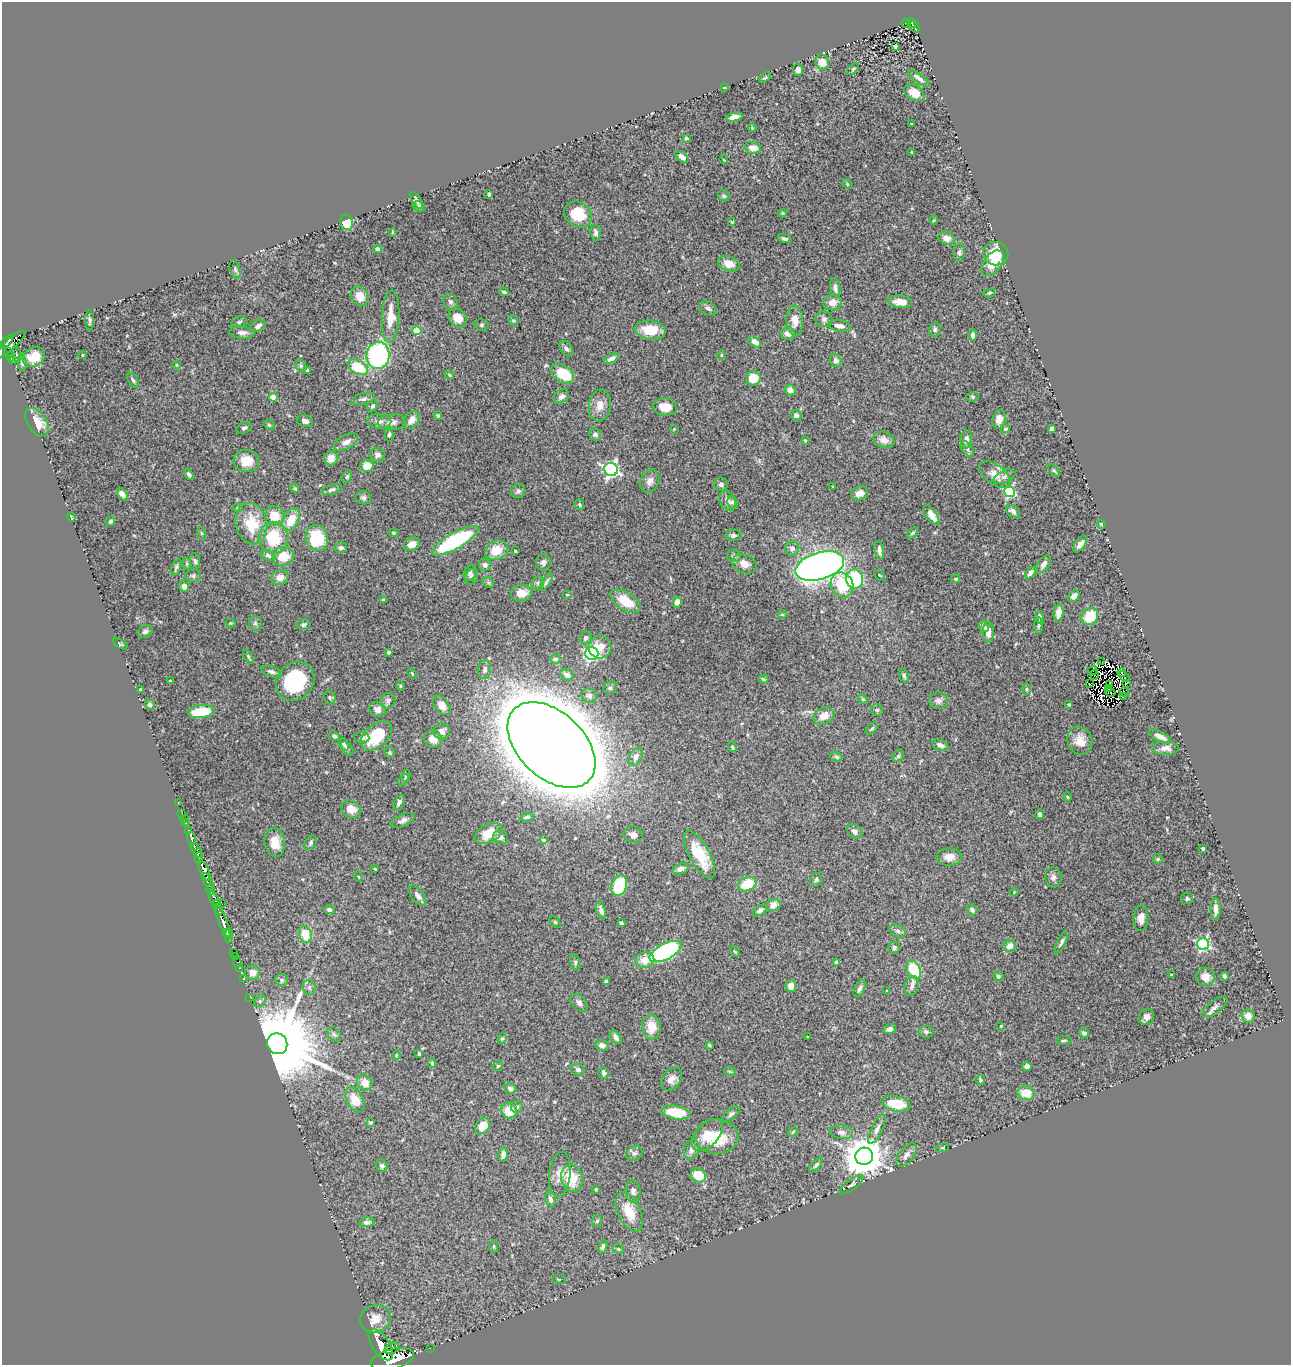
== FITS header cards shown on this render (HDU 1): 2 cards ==
NAXIS1  =                 1289
NAXIS2  =                 1363

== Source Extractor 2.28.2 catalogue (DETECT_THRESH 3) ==
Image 1289 x 1363 px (HDU 1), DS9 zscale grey, 1 PNG px = 1 image px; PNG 1293 x 1367 px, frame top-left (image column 1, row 1363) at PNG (2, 2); each listed source drawn as its Kron ellipse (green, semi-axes under 4 px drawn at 4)
Background 2.01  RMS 0.038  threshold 0.114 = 3 sigma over >= 5 px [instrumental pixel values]
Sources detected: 425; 5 with non-positive FLUX_AUTO (blend fragments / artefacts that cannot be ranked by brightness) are neither listed nor drawn; the other 420 listed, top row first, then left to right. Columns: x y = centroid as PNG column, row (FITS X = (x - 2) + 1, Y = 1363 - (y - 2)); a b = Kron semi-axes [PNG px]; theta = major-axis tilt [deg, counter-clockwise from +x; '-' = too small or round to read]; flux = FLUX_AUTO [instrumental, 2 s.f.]
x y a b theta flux
906 23 4 3 - 69
912 23 5 4 - 180
915 26 6 3 -67 180
895 47 4 3 - 3.5
822 62 8 7 - 28
853 69 7 4 46 3.6
798 70 5 5 - 8.7
765 78 7 4 32 3.6
919 78 12 4 -36 11
724 87 4 2 - 1.7
914 93 11 7 -30 33
734 117 8 4 13 12
912 124 3 2 - 1.8
752 128 4 4 - 2.5
686 138 3 3 - 3.6
753 148 8 5 -13 23
912 152 4 3 - 2.5
682 157 8 4 -37 14
724 160 4 2 - 1.6
847 184 5 4 - 2.7
489 194 3 3 - 4.3
724 196 6 5 - 5.1
417 201 10 4 -58 7.9
419 207 6 5 - 6.2
783 213 4 3 - 3.3
578 214 14 12 -36 72
934 220 5 4 - 2.8
346 222 8 6 -75 86
732 222 4 3 - 2.6
392 232 4 2 - 2
595 232 8 5 -81 7.2
946 238 8 6 -18 18
784 239 7 4 -16 5.6
377 249 4 4 - 8.7
959 252 9 5 86 6.3
996 254 13 11 -19 72
992 263 14 9 53 33
729 264 11 7 -19 23
235 269 9 5 -75 5.2
835 287 9 5 -81 10
504 292 5 3 - 3.8
989 293 6 4 16 3.4
360 296 10 8 -58 32
450 302 8 7 - 7.5
900 302 12 6 -8 25
832 303 9 7 10 21
708 308 9 6 -24 8.4
391 316 26 8 87 50
458 318 11 8 -52 33
824 319 8 8 - 9.5
90 320 10 4 -89 5.8
795 320 15 8 -86 26
513 321 5 4 - 4.1
239 322 8 5 13 5.2
482 325 7 5 -15 4.8
258 326 8 5 31 10
839 326 11 5 -9 15
935 329 7 5 82 5.1
650 330 15 9 -8 63
417 331 5 4 - 63
242 333 13 6 -6 13
788 334 7 6 - 17
973 335 6 4 89 9
7 342 8 4 46 1800
755 342 7 4 -35 20
10 345 20 5 42 1600
566 349 9 5 -57 7.9
9 352 3 3 - 220
16 354 8 2 -79 2.1
82 355 4 3 - 2
378 355 13 11 87 380
721 355 5 3 - 2.1
11 357 5 3 - 400
34 357 12 9 30 35
611 359 8 4 27 11
13 361 3 3 - 230
836 361 7 5 -63 8.1
22 362 9 4 -85 5.6
177 365 4 3 - 1.9
301 365 6 5 - 4.1
358 367 11 7 -29 87
307 370 3 3 - 2.8
563 374 13 8 -34 93
449 375 5 4 - 2.9
753 378 7 7 - 52
133 380 8 4 -57 5.1
790 390 5 5 - 15
273 397 4 4 - 36
561 397 8 6 38 12
973 397 6 4 -2 3.5
363 399 12 5 12 8.4
600 405 16 11 82 27
372 406 6 5 - 5.1
665 407 12 8 -4 34
438 415 4 4 - 4.3
796 415 5 5 - 11
999 419 9 6 79 17
412 420 10 7 57 19
305 421 8 5 -13 9.3
379 421 12 7 -2 13
37 422 16 9 -54 47
392 422 14 8 4 16
269 425 6 4 -42 3.8
244 428 8 5 27 7
674 429 4 4 - 1.9
1005 429 5 4 - 4
1051 429 4 3 - 5.7
389 435 7 4 87 5.1
595 435 6 5 - 7.9
966 439 9 6 88 12
884 440 10 8 -24 17
805 441 3 3 - 2.4
346 442 13 7 29 18
967 449 9 5 -54 6.6
378 455 7 7 - 11
331 458 7 6 - 24
246 461 13 11 -5 41
367 466 6 6 - 32
611 470 7 6 - 740
1054 470 7 4 -47 3.8
189 474 6 4 -57 5.6
995 474 18 9 -37 28
1005 476 12 6 27 9.4
347 477 7 4 63 3.8
650 481 12 9 64 15
721 484 7 6 - 7.9
833 486 4 2 - 1.6
295 488 5 4 - 3.2
332 489 10 5 19 7.3
518 491 7 7 - 8.8
1010 492 5 5 - 300
860 493 8 6 20 19
122 494 7 4 -52 16
363 498 7 6 - 6.5
728 501 10 7 -63 21
733 502 6 5 - 5.6
579 505 5 4 - 3.5
238 508 5 3 - 3.2
1013 511 8 5 -36 9.8
932 515 12 5 -56 27
274 516 10 9 - 43
71 517 5 2 - 2.9
291 520 12 7 62 47
110 521 5 4 - 5.4
251 524 21 15 -77 82
1101 524 4 2 - 2.9
201 533 6 4 -71 3.2
393 533 5 4 - 3.1
913 533 6 4 41 4.2
734 535 8 5 5 6.7
274 538 16 15 - 97
317 538 13 11 -70 130
455 541 26 8 30 290
412 544 8 6 25 20
1080 544 9 5 52 12
341 548 6 5 - 6.3
792 548 7 7 - 12
496 550 12 9 22 44
879 550 9 4 -81 11
515 551 3 2 - 2.9
268 556 8 5 -28 5.5
283 556 10 9 - 44
734 556 7 6 - 6.7
195 561 8 5 -81 5.7
543 562 8 7 - 8.8
187 564 6 4 -72 3.6
744 564 12 9 -20 22
1043 564 10 5 56 14
485 565 6 6 - 9
820 566 25 13 16 1800
176 567 8 4 68 6.1
470 573 8 6 61 6
1030 573 6 4 52 9.2
880 575 6 2 -45 2
193 576 8 6 8 6.2
280 577 8 7 - 20
471 577 8 6 77 5.6
855 579 9 8 - 190
956 579 4 3 - 3
488 582 6 4 -44 4.1
546 582 10 4 57 5.9
538 583 7 5 48 6
842 585 13 11 -61 98
184 587 5 4 - 22
521 593 10 8 8 29
567 595 5 3 - 2.3
1074 596 6 5 - 14
383 600 4 3 - 4.7
625 601 17 8 -34 72
677 602 5 5 - 13
1058 613 8 5 84 28
782 614 4 4 - 2.8
1090 617 9 7 48 77
1040 618 6 4 -79 11
230 623 5 4 - 2.6
255 623 7 6 - 6.5
303 624 7 5 13 5.3
1038 625 8 3 -89 4.4
984 626 6 4 -58 9.7
145 632 8 6 24 7
988 632 10 6 -90 22
586 638 7 6 - 8.3
120 644 8 3 -35 3.5
600 647 11 11 - 37
389 652 3 3 - 4.6
592 653 6 6 - 530
248 657 8 3 -59 3.8
555 659 5 4 - 6.1
1102 662 3 2 - 2.8
485 670 9 6 85 9.3
1092 670 5 2 - 5.6
271 672 11 5 -17 9
412 673 5 4 - 2.8
1122 673 4 2 - 2.4
567 675 7 5 -25 12
1094 675 5 2 - 0.33
904 676 7 4 -74 4.6
1124 676 6 2 -44 1.4
763 679 5 3 - 3.5
170 681 3 2 - 2.3
295 681 21 18 48 190
1126 683 3 2 - 4
1089 684 3 2 - 1.4
1109 684 3 3 - 7.5
400 686 4 4 - 2.7
610 688 7 6 - 6.6
1109 688 3 3 - 0.81
1026 689 6 4 -90 2.7
141 690 4 3 - 6.4
1110 692 5 2 - 0.12
1124 692 5 2 - 3.8
589 696 8 7 - 7.9
1124 696 3 2 - 1.8
330 697 7 6 - 5
863 699 5 4 - 2.8
388 701 8 7 - 9.6
939 701 9 8 - 11
150 704 5 4 - 5
1069 704 3 3 - 3.2
442 705 11 7 -52 21
378 709 8 7 - 18
877 710 6 6 - 4.6
201 711 13 6 6 92
824 716 11 8 25 26
872 729 7 4 44 4.1
442 731 8 8 - 13
334 736 5 4 - 6.1
376 736 18 11 40 120
1160 737 12 5 -26 15
362 738 7 5 -6 7.3
433 739 9 8 - 25
1080 741 14 12 -67 29
344 744 7 4 -59 4.6
551 745 52 33 -43 22000
940 745 8 5 -23 11
732 747 5 4 - 4.2
347 748 8 5 -54 6
1166 748 14 7 0 16
390 752 6 5 - 3.5
898 756 6 5 - 4
636 757 10 6 61 11
836 757 6 4 -20 5.6
406 776 6 4 76 3.9
403 780 6 4 53 3.4
1067 797 4 3 - 2.1
178 802 2 2 - 19
399 802 8 4 63 8.2
351 809 10 8 -21 26
182 813 2 2 - 26
1040 814 4 4 - 6.7
527 817 7 4 12 5.1
184 818 2 2 - 22
403 820 13 6 24 12
185 823 3 3 - 140
188 831 3 3 - 330
854 831 8 6 -44 11
488 833 15 9 28 48
633 835 10 8 -11 16
500 837 8 7 - 10
192 839 7 3 -72 820
543 840 4 4 - 3.4
275 842 15 10 -81 36
310 843 8 5 58 6
194 847 3 2 - 780
1203 849 3 3 - 4.2
197 850 7 4 -62 2000
699 855 27 10 -61 81
949 857 12 8 4 21
199 858 5 3 - 860
1158 859 5 5 - 3.4
375 869 3 2 - 1.9
680 869 8 5 18 14
204 870 11 4 -66 5600
359 877 5 3 - 2.2
1053 877 10 8 -82 9.5
816 880 7 5 63 6.3
208 881 9 3 -64 1300
747 884 10 7 24 75
619 886 10 7 68 150
211 889 6 4 78 1100
1014 892 4 3 - 1.7
417 895 12 6 -52 12
214 899 8 3 -65 1500
1187 899 6 5 - 7
217 904 4 3 - 600
222 904 3 2 - 20
773 905 7 6 - 19
219 909 6 3 -69 280
1216 909 10 5 -89 14
329 910 5 4 - 6.9
760 910 8 4 32 8.5
972 910 6 5 - 6.4
601 911 9 4 -73 11
1141 918 13 7 85 18
223 922 17 4 -66 3800
555 922 6 4 -45 2.8
621 923 4 3 - 6.4
898 931 9 5 -28 7.3
227 933 4 3 - 1900
305 934 8 6 -75 57
229 936 6 4 89 1900
1061 942 12 4 65 6.5
1203 944 6 5 - 390
1010 946 6 6 - 22
894 948 6 5 - 5.8
233 952 3 2 - 80
665 952 17 8 27 400
735 952 6 3 -56 2.9
235 956 3 2 - 74
645 960 9 7 10 34
237 962 5 2 - 53
575 962 8 5 -74 4.5
837 962 4 4 - 11
240 968 4 3 - 62
914 970 9 6 -61 100
253 973 7 7 - 21
1171 974 3 2 - 1.9
998 976 5 5 - 4.8
1224 976 4 4 - 5.4
1205 977 9 9 - 24
243 979 3 2 - 54
282 980 6 6 - 4.9
606 981 4 4 - 6.9
791 986 6 5 - 18
912 986 10 6 73 10
309 987 7 6 - 6.8
860 989 9 5 65 8.4
887 991 3 2 - 2.2
250 997 2 2 - 30
260 1001 6 5 - 5.6
579 1003 10 6 -49 9.1
1215 1007 15 6 36 10
1248 1016 7 6 - 23
1147 1017 8 7 - 12
1001 1026 3 3 - 1.7
651 1027 12 9 -85 40
890 1029 6 5 - 9.7
926 1032 7 6 - 5.5
1084 1033 5 4 - 6.6
334 1034 8 5 -47 6.2
615 1037 7 4 -55 11
808 1037 4 2 - 1.9
502 1039 5 4 - 3.8
1064 1040 8 3 5 3.7
277 1044 11 10 - 52000
602 1045 7 5 -13 13
709 1045 3 3 - 3
419 1054 4 3 - 4.8
396 1055 5 3 - 2.2
432 1063 4 4 - 3.7
498 1066 5 4 - 3.3
1027 1066 5 4 - 10
578 1070 7 5 -13 7.8
730 1072 6 4 -20 3
604 1073 6 5 - 8.2
672 1079 13 9 51 19
980 1080 5 4 - 3.5
365 1083 8 7 - 25
510 1089 6 5 - 8.4
1026 1093 8 7 - 47
355 1100 13 8 -61 43
896 1104 14 7 -12 65
517 1107 6 6 - 5.4
509 1111 8 7 - 57
676 1112 14 6 -9 72
731 1114 10 5 39 6.5
371 1122 4 3 - 3.9
483 1126 9 6 53 38
877 1129 16 5 64 13
793 1132 5 4 - 3.4
841 1132 12 6 -7 13
707 1135 19 11 46 36
717 1137 21 17 -2 87
943 1147 7 3 19 3
691 1150 10 7 71 12
634 1153 8 7 - 7.7
503 1155 7 4 80 11
907 1155 13 7 51 15
864 1156 9 8 - 7300
816 1165 9 4 48 5.5
382 1166 6 5 - 8.1
560 1174 22 11 84 30
698 1175 8 6 -31 54
572 1178 14 10 -77 64
851 1185 14 5 37 7.8
596 1189 3 3 - 2.4
633 1191 11 7 -85 10
550 1199 7 5 -74 9.1
629 1212 21 11 -65 56
597 1221 6 5 - 4.3
367 1222 7 4 10 8.2
494 1247 6 3 82 2.8
603 1247 7 4 69 5.7
618 1249 6 4 -22 3.8
559 1279 7 3 -7 2.5
375 1319 16 13 25 31
381 1345 18 8 -56 10000
392 1348 8 5 27 1300
430 1348 2 2 - 22
392 1359 22 10 13 15000
At the frame edge (FLAGS 8, measured only in part): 1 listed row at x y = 392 1359
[5 non-positive-flux detections neither listed nor drawn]